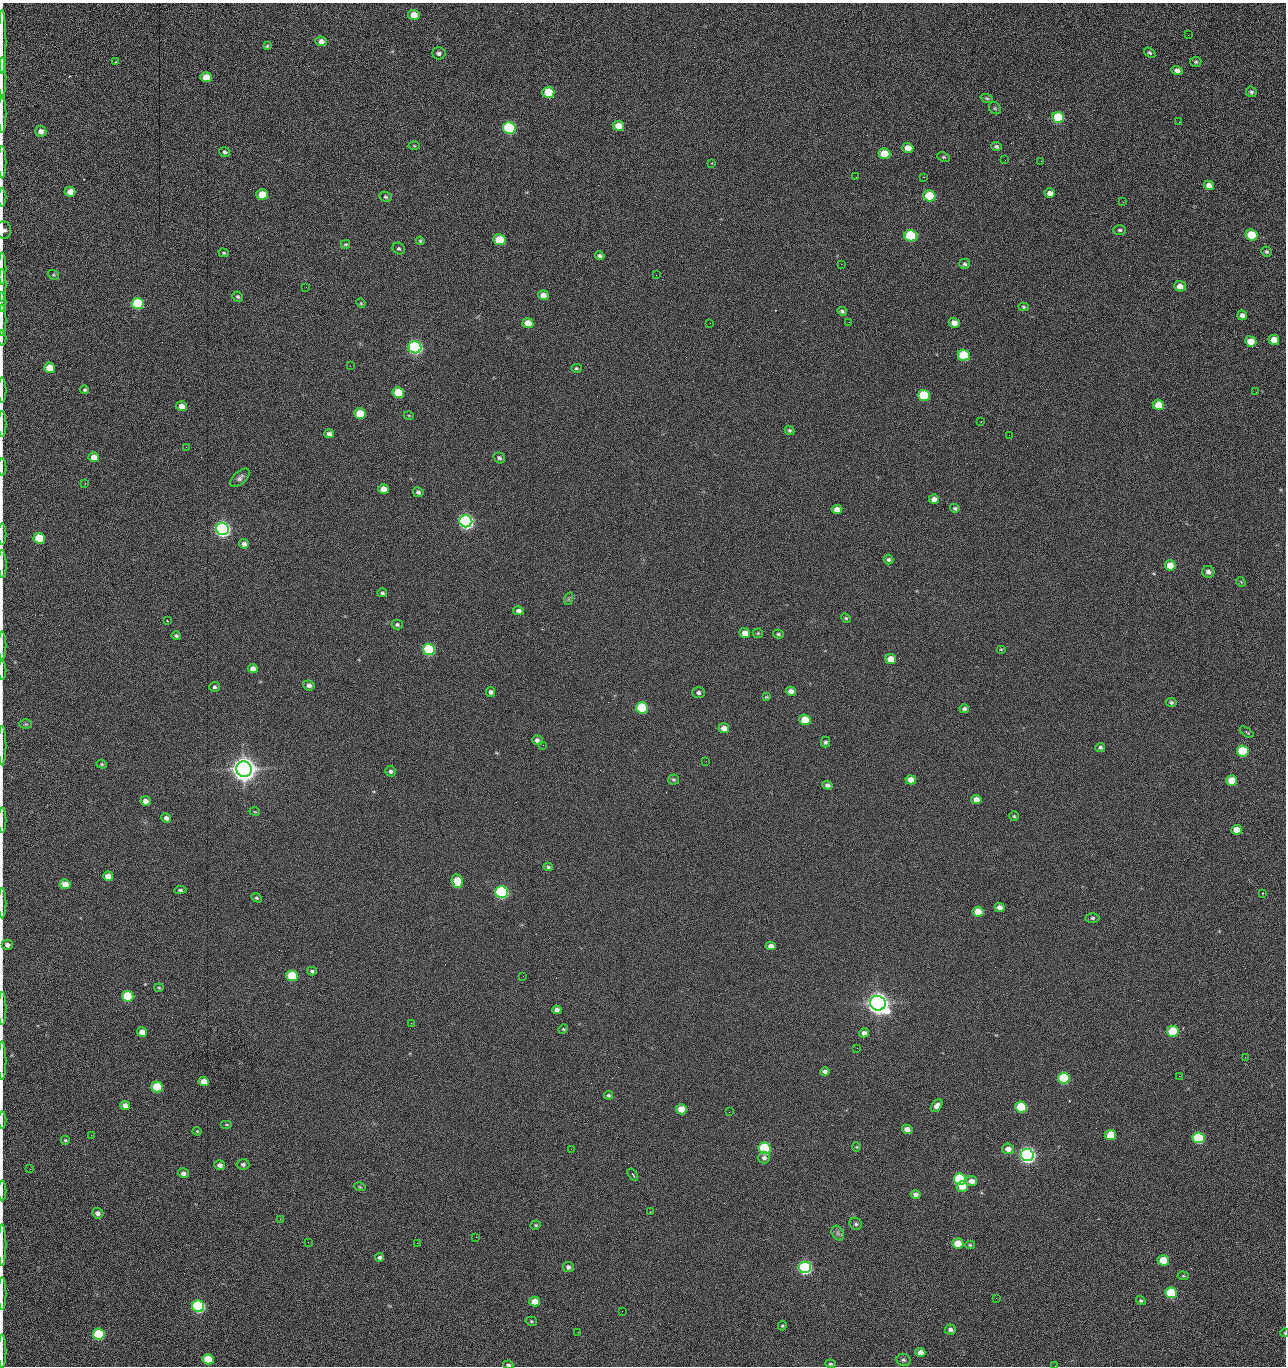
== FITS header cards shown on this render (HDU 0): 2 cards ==
NAXIS1  =                 1284 /fastest changing axis
NAXIS2  =                 1364 /next to fastest changing axis

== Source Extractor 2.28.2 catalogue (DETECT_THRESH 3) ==
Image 1284 x 1364 px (HDU 0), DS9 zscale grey, 1 PNG px = 1 image px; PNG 1288 x 1368 px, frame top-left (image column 1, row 1364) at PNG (2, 3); each listed source drawn as its Kron ellipse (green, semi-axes under 4 px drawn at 4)
Background 147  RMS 15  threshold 44.7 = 3 sigma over >= 5 px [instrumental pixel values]
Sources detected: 270; all 270 listed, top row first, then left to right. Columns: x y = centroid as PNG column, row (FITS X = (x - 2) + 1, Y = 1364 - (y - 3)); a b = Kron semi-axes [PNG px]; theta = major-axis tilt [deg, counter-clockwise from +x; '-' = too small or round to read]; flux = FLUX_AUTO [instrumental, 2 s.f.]
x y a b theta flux
414 15 5 5 - 1.3e+04
1188 35 2 2 - 8.6e+02
321 41 6 5 - 5.1e+03
2 42 32 2 90 6.9e+03
267 46 4 4 - 1.3e+03
439 53 7 6 - 2.8e+03
1150 53 6 4 -36 1.5e+03
116 62 4 3 - 7.4e+02
1196 62 5 5 - 1.6e+03
1177 70 5 4 - 4.2e+03
206 77 5 5 - 1.4e+04
2 78 20 2 90 4.1e+03
548 92 6 5 - 4.1e+04
1251 92 5 5 - 2.2e+03
987 98 6 4 -20 1.4e+03
995 108 6 5 - 1.5e+03
2 114 19 2 90 3.8e+03
1058 118 6 5 - 6.1e+04
1179 122 2 2 - 7.1e+02
618 126 6 5 - 1.4e+04
509 128 6 6 - 1.6e+05
41 131 6 5 - 5.2e+03
414 146 5 3 - 9.7e+02
996 146 5 4 - 2.1e+03
908 148 5 5 - 1.2e+04
225 152 6 5 - 2.1e+03
884 154 6 5 - 2.8e+04
944 157 6 4 -25 1.5e+03
1005 160 3 2 - 8.1e+02
1041 161 2 2 - 1.2e+03
2 162 16 2 90 3.3e+03
712 163 3 3 - 8.8e+02
856 177 2 2 - 1.5e+03
923 177 2 2 - 2.1e+04
1209 185 5 4 - 6.2e+03
70 192 5 5 - 9.9e+03
1050 193 5 5 - 5.6e+03
262 194 6 5 - 2.0e+04
929 196 6 5 - 5.0e+04
2 197 9 2 90 1.8e+03
386 197 6 5 - 1.7e+03
1123 202 2 2 - 5.9e+02
4 230 9 7 -76 4.0e+03
1120 230 6 5 - 1.9e+03
1251 235 6 5 - 4.2e+04
911 236 6 5 - 1.0e+05
499 240 6 5 - 4.0e+04
420 241 4 3 - 1.2e+03
346 244 4 3 - 1.4e+03
399 249 6 5 - 2.0e+03
1266 252 5 5 - 1.9e+03
224 253 5 4 - 1.3e+03
600 256 5 4 - 2.5e+03
841 264 2 2 - 1.8e+04
965 264 5 5 - 2.0e+03
2 269 16 2 90 3.2e+03
53 275 6 4 -20 1.3e+03
656 275 2 2 - 4.6e+02
2 285 16 2 90 2.8e+03
1180 286 6 5 - 7.8e+03
306 287 2 2 - 4.4e+02
543 295 5 5 - 9.0e+03
238 297 5 5 - 1.9e+03
2 302 10 2 90 1.8e+03
361 303 5 4 - 1.1e+03
138 304 6 5 - 9.9e+04
1023 307 5 4 - 1.4e+03
842 311 5 3 - 1.8e+03
1242 315 5 4 - 3.8e+03
2 320 16 2 90 2.8e+03
849 322 2 2 - 4.3e+02
528 323 5 5 - 1.5e+04
710 323 2 2 - 2.3e+03
954 323 5 5 - 8.1e+03
2 338 8 2 90 1.3e+03
1274 340 5 5 - 1.0e+04
1251 341 6 5 - 1.6e+04
415 347 6 6 - 3.0e+05
964 355 6 5 - 5.8e+04
350 366 3 2 - 1.6e+03
49 368 5 5 - 2.5e+04
576 368 5 4 - 1.3e+03
2 390 13 2 90 2.2e+03
85 390 4 4 - 1.5e+03
1256 392 2 2 - 6.1e+02
398 393 6 5 - 3.6e+04
924 395 6 5 - 6.0e+04
1158 405 5 5 - 1.8e+04
182 406 5 5 - 8.4e+03
360 413 5 5 - 2.9e+04
409 416 5 3 - 8.5e+02
981 422 3 2 - 8.9e+02
2 424 13 2 90 2.2e+03
790 430 5 4 - 1.7e+03
329 434 5 4 - 3.7e+03
1009 435 2 2 - 7.7e+02
186 447 2 2 - 2.0e+03
94 457 5 5 - 1.2e+04
499 458 6 5 - 2.7e+03
2 467 9 2 90 1.2e+03
240 478 12 6 43 3.6e+03
85 483 3 2 - 8.7e+02
383 489 5 5 - 9.7e+03
418 492 5 4 - 2.4e+03
934 499 5 4 - 5.5e+03
955 508 5 4 - 1.7e+03
837 509 5 4 - 8.2e+03
466 521 6 6 - 5.0e+05
222 529 6 6 - 5.4e+05
2 534 10 2 90 1.9e+03
39 538 5 5 - 4.1e+04
244 544 5 4 - 3.9e+03
889 560 5 5 - 2.0e+03
2 564 14 2 -89 2.6e+03
1170 565 5 5 - 1.3e+04
1208 572 6 6 - 4.2e+03
1241 582 5 4 - 1.0e+03
382 593 5 4 - 2.0e+03
568 599 6 4 72 1.5e+03
519 611 5 4 - 4.2e+03
846 618 5 4 - 1.3e+03
167 621 3 2 - 9.3e+02
397 625 5 5 - 2.2e+03
745 633 5 5 - 1.0e+04
758 633 5 5 - 1.3e+03
778 634 5 4 - 1.6e+03
176 636 5 4 - 1.9e+03
2 646 14 2 90 2.4e+03
429 649 6 5 - 1.6e+05
1001 649 5 3 - 9.5e+02
891 659 5 5 - 1.4e+04
253 669 5 4 - 7.3e+03
2 670 9 2 90 1.6e+03
309 685 5 5 - 4.3e+03
214 687 5 5 - 2.0e+03
791 691 5 4 - 6.1e+03
491 692 5 4 - 2.4e+03
698 693 6 5 - 2.9e+03
767 697 4 3 - 1.3e+03
1171 702 5 4 - 1.8e+03
642 708 6 5 - 7.3e+04
964 709 4 4 - 2.4e+03
805 720 6 5 - 2.7e+04
26 724 6 5 - 1.6e+03
724 728 5 5 - 7.6e+03
1247 732 8 3 -34 1.4e+03
537 740 5 4 - 4.1e+03
825 742 5 4 - 2.0e+03
2 745 20 2 90 3.3e+03
543 745 2 2 - 2.2e+03
1100 747 5 4 - 1.9e+03
1243 751 6 5 - 7.6e+04
706 761 2 2 - 1.5e+03
102 764 5 4 - 1.2e+03
244 769 8 7 - 1.8e+06
391 771 5 5 - 2.5e+03
673 779 5 5 - 1.5e+03
911 780 5 4 - 1.0e+04
1232 780 5 5 - 2.5e+04
827 785 5 4 - 2.9e+03
976 799 5 4 - 7.8e+03
145 801 5 5 - 6.7e+03
255 812 5 3 - 8.7e+02
1014 816 5 4 - 1.2e+03
166 818 5 4 - 3.7e+03
2 820 13 2 90 2.1e+03
1237 830 5 5 - 1.5e+04
548 867 5 4 - 1.8e+03
108 876 5 4 - 1.2e+04
457 881 7 5 -82 2.8e+04
65 884 5 5 - 1.6e+04
180 890 6 4 6 1.8e+03
502 892 6 6 - 2.4e+05
1262 893 2 2 - 8.0e+02
257 898 5 4 - 1.6e+03
2 903 15 2 90 2.1e+03
1000 907 5 4 - 5.6e+03
978 912 5 5 - 1.9e+04
1092 918 7 5 -1 2.2e+03
7 945 5 5 - 4.0e+03
771 946 5 4 - 5.8e+03
312 971 5 4 - 1.8e+03
292 976 6 5 - 6.1e+04
523 976 2 2 - 1.4e+03
159 988 4 4 - 1.1e+03
128 996 6 5 - 7.4e+04
878 1003 8 7 - 1.5e+06
2 1008 16 2 90 2.8e+03
557 1010 5 4 - 4.3e+03
411 1023 2 2 - 3.7e+03
563 1029 5 4 - 1.1e+03
1173 1031 6 5 - 4.8e+04
142 1032 5 4 - 1.0e+04
864 1033 5 4 - 3.9e+03
857 1048 3 2 - 9.5e+02
1245 1057 2 2 - 1.4e+03
2 1061 19 2 90 3.4e+03
825 1072 5 4 - 3.3e+03
1179 1076 2 2 - 1.9e+03
1064 1078 6 5 - 8.8e+04
204 1081 5 4 - 9.2e+03
157 1087 6 5 - 6.5e+04
608 1095 4 4 - 1.7e+03
125 1105 5 4 - 5.4e+03
937 1106 7 4 47 4.7e+03
1021 1107 6 5 - 7.3e+04
681 1109 5 5 - 2.1e+04
729 1112 2 2 - 7.2e+02
2 1120 8 2 90 1.4e+03
227 1125 6 3 0 1.1e+03
907 1129 5 4 - 6.9e+03
197 1131 4 4 - 1.0e+03
91 1135 2 2 - 1.7e+03
1111 1135 5 5 - 3.2e+04
1198 1138 6 5 - 9.9e+04
65 1140 4 4 - 1.3e+03
857 1147 5 3 - 8.4e+02
765 1148 6 5 - 1.5e+05
571 1149 3 2 - 7.9e+02
1008 1149 6 5 - 7.5e+03
1027 1155 6 6 - 6.3e+05
764 1158 6 5 - 3.0e+03
243 1164 6 5 - 2.7e+03
220 1165 5 5 - 4.3e+03
30 1169 2 2 - 2.2e+03
183 1173 5 5 - 3.8e+03
633 1175 7 3 -55 1.7e+03
960 1179 6 5 - 1.5e+05
971 1181 5 5 - 6.6e+03
962 1186 5 5 - 1.7e+04
360 1187 6 3 -18 1.1e+03
2 1191 10 2 90 1.7e+03
916 1194 5 4 - 4.4e+03
650 1212 2 2 - 5.8e+02
98 1213 6 5 - 4.5e+03
280 1219 3 2 - 1.7e+03
856 1224 6 5 - 2.0e+03
536 1225 5 4 - 1.2e+03
838 1233 8 5 -60 2.9e+03
476 1237 2 2 - 8.0e+03
308 1242 3 2 - 1.3e+03
417 1243 2 2 - 3.6e+03
958 1243 5 5 - 1.9e+04
2 1245 21 2 90 4.0e+03
970 1245 4 4 - 1.2e+03
380 1257 4 4 - 2.4e+03
1163 1260 6 5 - 2.7e+04
568 1267 5 5 - 3.3e+03
805 1267 6 6 - 3.1e+05
1183 1276 5 4 - 1.2e+03
1171 1293 6 5 - 7.9e+04
2 1294 16 2 90 3.2e+03
996 1298 2 2 - 2.0e+03
1141 1301 5 4 - 1.6e+03
535 1302 5 5 - 1.7e+04
198 1306 6 5 - 2.4e+05
622 1311 2 2 - 5.5e+02
531 1321 6 4 -15 1.5e+03
782 1326 5 4 - 1.3e+03
950 1330 5 5 - 3.9e+03
578 1332 2 2 - 2.5e+03
1285 1333 4 2 - 1.2e+03
99 1334 6 5 - 9.1e+04
2 1351 16 2 90 3.1e+03
920 1352 5 4 - 6.9e+03
208 1359 5 5 - 3.0e+04
903 1360 7 6 - 2.2e+03
830 1364 5 4 - 1.6e+03
508 1365 5 4 - 2.3e+03
1055 1366 2 2 - 1.4e+03
At the frame edge (FLAGS 8, measured only in part): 32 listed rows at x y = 2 42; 2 78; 2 114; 2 162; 2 197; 4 230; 2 269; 2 285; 2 302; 2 320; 2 338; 2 390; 2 424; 2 467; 2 534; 2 564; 2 646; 2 670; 2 745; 2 820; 2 903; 7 945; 2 1008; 2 1061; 2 1120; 2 1191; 2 1245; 2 1294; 1285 1333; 2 1351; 508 1365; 1055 1366

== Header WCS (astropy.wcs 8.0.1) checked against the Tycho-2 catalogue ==
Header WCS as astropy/WCSLIB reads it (CRVAL/CRPIX/CD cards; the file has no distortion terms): RA---TAN/DEC--TAN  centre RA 15:41:40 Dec +51:59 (235.42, +51.99 deg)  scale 1.26 arcsec/px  FOV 26.9' x 28.5'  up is +92 deg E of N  parity flipped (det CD > 0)
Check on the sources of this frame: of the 60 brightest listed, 10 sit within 2.0 arcsec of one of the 11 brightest Tycho-2 stars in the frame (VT <= 12.29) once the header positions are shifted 0.05 arcsec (0.00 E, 0.05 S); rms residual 0.96 arcsec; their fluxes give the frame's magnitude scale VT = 25.21 - 2.5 log10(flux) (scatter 0.20 mag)
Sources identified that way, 10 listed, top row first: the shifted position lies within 2.0 arcsec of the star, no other Tycho-2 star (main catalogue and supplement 1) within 4.0 arcsec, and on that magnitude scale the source's flux lands within +1.5 / -3 mag of the star's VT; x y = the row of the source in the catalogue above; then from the Tycho-2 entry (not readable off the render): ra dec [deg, ICRS J2000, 3 dp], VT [Tycho-2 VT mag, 2 dp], TYC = Tycho-2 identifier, HIP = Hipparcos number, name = IAU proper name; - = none
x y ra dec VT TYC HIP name
415 347 235.614 +52.064 11.61 3489-1132-1 - -
466 521 235.514 +52.049 11.19 3489-1407-1 - -
222 529 235.515 +52.133 11.12 3489-1380-1 - -
244 769 235.378 +52.130 9.31 3489-1322-1 76850 -
502 892 235.303 +52.042 11.52 3489-958-1 - -
878 1003 235.232 +51.912 9.59 3489-824-1 - -
1027 1155 235.143 +51.862 10.97 3489-1016-1 - -
960 1179 235.131 +51.886 12.29 3489-908-1 - -
805 1267 235.084 +51.941 11.45 3489-1346-1 - -
198 1306 235.075 +52.152 11.74 3489-912-1 - -